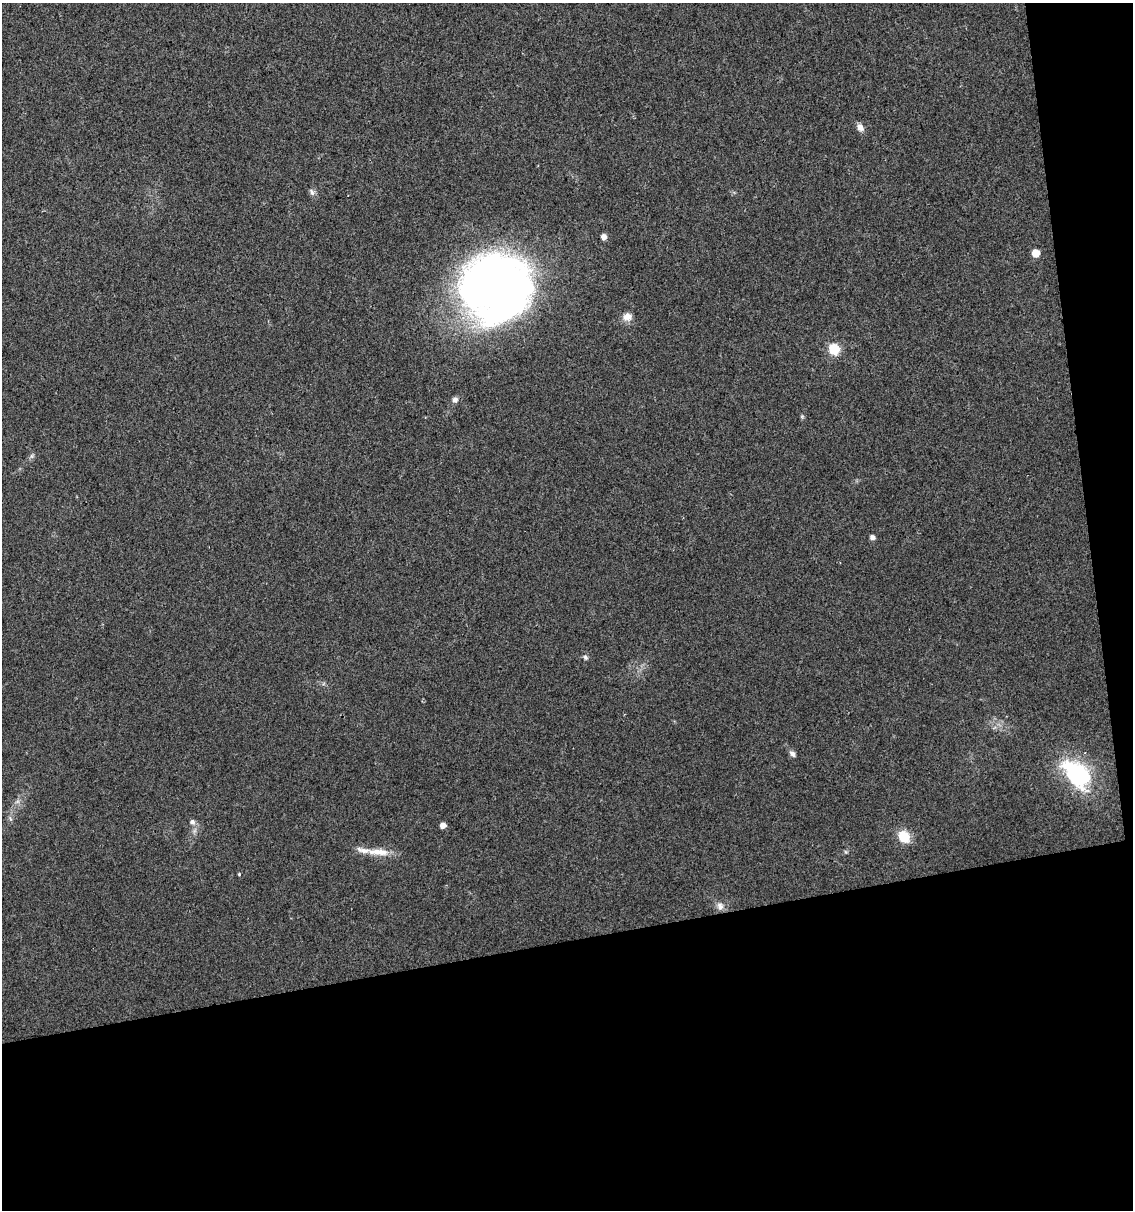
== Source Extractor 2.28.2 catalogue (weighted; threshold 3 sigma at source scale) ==
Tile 4 of 2 x 2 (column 2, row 2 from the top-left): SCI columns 1165-2295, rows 1-1208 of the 2316 x 2418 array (HDU 1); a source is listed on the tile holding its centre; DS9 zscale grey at full resolution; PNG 1135 x 1212 px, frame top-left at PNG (2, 3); no overlay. Shown black and unused: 26% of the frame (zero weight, under 2 of 3 exposures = <1% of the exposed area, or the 3 px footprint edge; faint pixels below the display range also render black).
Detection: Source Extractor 2.28.2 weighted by HDU 2 'WHT'; one run over the whole footprint, this tile lists its part. Background 0.036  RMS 0.0083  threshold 0.0371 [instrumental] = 3 sigma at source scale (4.5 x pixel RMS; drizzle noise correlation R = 1.50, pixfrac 1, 0.0396/0.0396 arcsec/px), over >= 5 px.
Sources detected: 23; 1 inside a brighter object's white glare — not listed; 1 inside a brighter listed object's ellipse — not listed separately; the other 21 listed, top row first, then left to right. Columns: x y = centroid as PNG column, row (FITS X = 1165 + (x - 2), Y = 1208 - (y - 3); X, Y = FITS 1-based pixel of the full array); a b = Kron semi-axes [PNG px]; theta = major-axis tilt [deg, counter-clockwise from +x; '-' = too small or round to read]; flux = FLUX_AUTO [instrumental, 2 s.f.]
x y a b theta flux
860 127 9 7 -54 4.6
312 192 9 6 -77 2.6
604 237 5 5 - 4.6
1036 253 5 5 - 14
496 288 73 68 1 490
627 317 12 10 6 6.1
834 349 6 6 - 65
455 400 7 7 - 3.2
802 416 6 4 0 1
32 456 7 4 90 1.6
872 537 5 4 - 3.5
585 657 7 6 - 1.8
792 754 9 6 -47 2.8
1075 774 39 23 -61 70
10 818 6 5 - 1.6
192 822 8 7 - 2.7
443 825 5 5 - 6.1
904 837 6 6 - 55
379 852 34 9 -4 13
239 874 4 3 - 1.1
720 906 11 9 -76 4.8